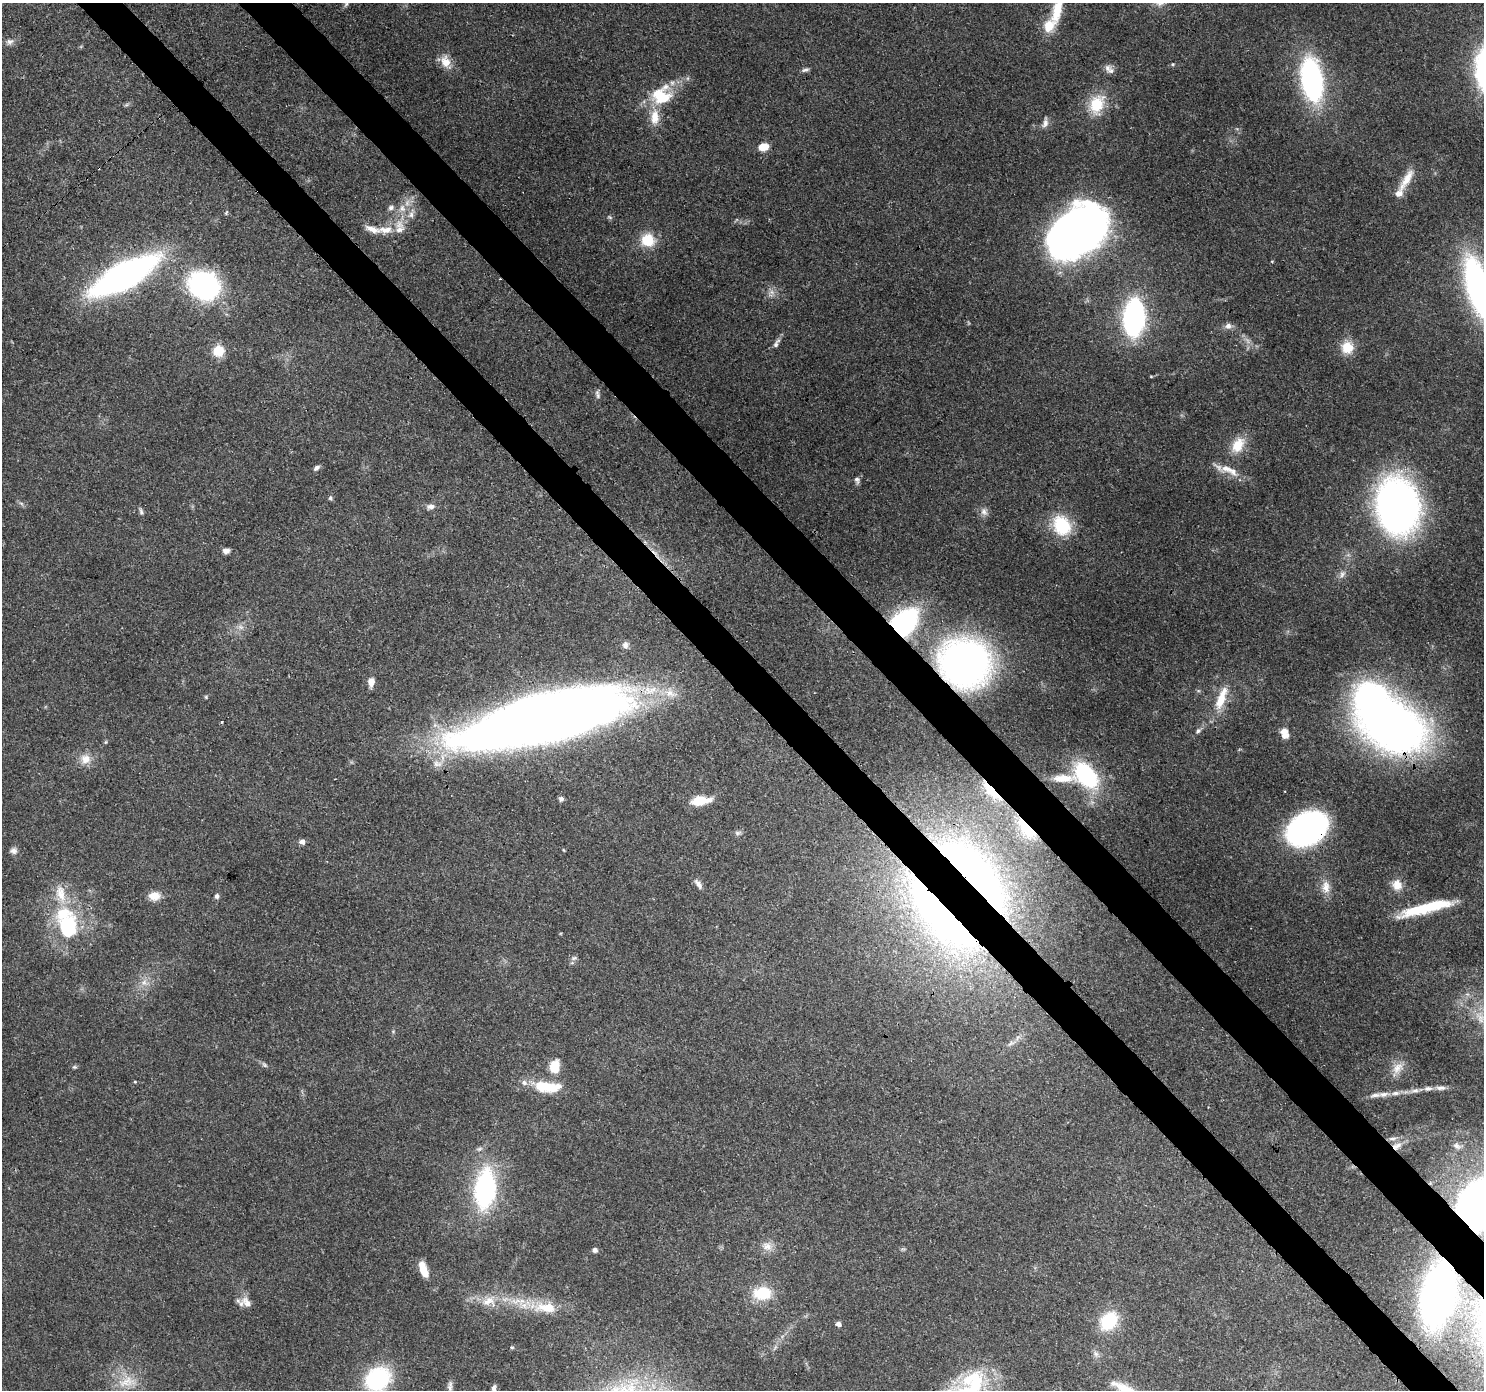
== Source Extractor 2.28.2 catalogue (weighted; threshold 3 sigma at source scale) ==
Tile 6 of 4 x 4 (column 2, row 2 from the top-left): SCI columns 1573-3054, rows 3005-4392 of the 6113 x 6069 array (HDU 1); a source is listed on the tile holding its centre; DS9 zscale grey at full resolution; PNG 1486 x 1392 px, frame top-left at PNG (2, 3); no overlay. Shown black and unused: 7% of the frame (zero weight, under 3 of 4 exposures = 7% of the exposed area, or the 3 px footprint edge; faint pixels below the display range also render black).
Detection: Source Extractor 2.28.2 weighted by HDU 2 'WHT'; one run over the whole footprint, this tile lists its part. Background 0.13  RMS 0.0047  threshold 0.0213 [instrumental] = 3 sigma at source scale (4.5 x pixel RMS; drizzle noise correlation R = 1.50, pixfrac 1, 0.0396/0.0396 arcsec/px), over >= 5 px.
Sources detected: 142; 2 too faint to see at this stretch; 6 inside a brighter object's white glare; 2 cosmic-ray / hot-pixel residue — not listed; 19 inside a brighter listed object's ellipse — not listed separately; the other 113 listed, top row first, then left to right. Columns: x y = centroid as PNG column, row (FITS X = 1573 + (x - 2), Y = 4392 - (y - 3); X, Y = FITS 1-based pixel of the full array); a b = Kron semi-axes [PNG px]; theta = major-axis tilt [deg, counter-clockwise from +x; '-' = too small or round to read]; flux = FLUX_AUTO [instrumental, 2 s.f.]
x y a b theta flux
346 4 8 5 42 1
1057 9 43 11 80 15
10 42 11 8 13 2.1
446 62 18 12 -62 6.1
1173 64 5 4 - 0.57
1107 68 11 9 88 2.2
805 70 11 5 8 1.3
1312 79 35 17 -81 110
659 95 22 21 - 17
1097 104 25 18 70 15
126 105 7 4 18 0.81
655 117 22 12 87 8.3
1045 122 16 6 81 2.3
763 147 10 7 9 7.2
1406 180 34 9 58 7.5
391 208 8 7 - 1.6
402 208 12 9 -89 4.2
411 215 9 8 - 2.5
610 217 8 4 -20 0.84
385 230 23 10 2 7.8
1077 232 45 31 40 450
648 240 16 15 - 12
1272 261 4 3 - 0.42
124 276 44 16 28 250
204 286 29 25 -24 92
1479 289 45 15 -73 200
1134 318 23 13 87 140
1228 326 9 8 - 2.3
776 343 16 6 62 2.1
1347 347 15 15 - 9.2
219 351 6 5 - 38
598 394 12 5 -80 1.5
1238 445 22 14 56 10
316 468 8 5 40 1.6
1226 469 21 10 -22 6.5
857 480 9 6 -71 1.6
330 498 6 5 - 0.87
21 503 7 4 -19 0.91
1398 506 36 27 -82 300
430 507 12 7 8 2.2
141 511 10 5 -78 1.1
984 512 12 8 -59 2.5
1062 525 21 17 -60 25
226 551 8 6 -1 2.4
1342 574 13 7 57 2.4
903 623 22 15 45 99
241 627 9 6 -27 1.9
625 645 9 8 - 1.9
965 663 42 39 -24 200
371 682 10 7 82 4.1
206 697 5 4 - 0.51
1221 700 26 11 69 11
546 719 136 37 14 840
222 722 3 3 - 0.81
1395 729 45 33 -13 350
1198 731 7 5 44 1.2
1285 733 13 9 -71 4.4
106 742 6 4 88 0.54
85 759 14 14 - 5.8
1086 775 33 20 -49 44
1063 778 28 9 1 7.7
991 791 33 10 -46 14
561 799 5 5 - 1.5
700 801 19 8 7 14
1026 829 32 13 -51 20
1307 829 27 19 31 210
738 833 10 6 5 1.3
302 842 6 5 - 2.4
14 851 9 8 - 2.1
974 874 101 32 -48 200
698 884 14 6 -52 2.3
1397 885 14 12 -64 5.8
1326 887 19 11 -88 5.6
154 896 13 10 5 5.7
217 896 6 5 - 1.4
1435 905 38 11 15 22
63 913 32 23 36 24
941 917 123 38 -49 220
574 958 8 5 21 1.1
144 983 10 7 75 2.9
1011 1043 11 5 31 1.8
265 1065 10 5 -43 1.2
74 1067 6 5 - 0.78
555 1067 13 9 79 11
1398 1068 18 11 46 5.4
135 1082 4 4 - 0.47
550 1087 28 13 -1 14
1441 1088 14 6 1 2.1
1415 1090 12 5 8 2.1
1395 1093 11 6 5 2.2
1375 1095 19 6 8 2.9
1397 1146 14 9 29 4.7
1457 1146 12 8 -43 2.4
485 1189 36 19 84 77
1480 1204 33 26 58 320
767 1246 15 12 -15 4.5
595 1250 6 6 - 1.3
424 1270 15 6 -70 9.5
762 1293 21 15 3 16
1438 1296 32 18 78 300
488 1301 21 14 5 8.7
247 1303 17 10 -50 4.5
546 1307 35 15 -1 16
1109 1321 20 15 51 25
838 1324 4 4 - 2.6
512 1347 5 3 - 0.57
1096 1354 9 7 -33 1.9
378 1379 23 19 37 50
126 1382 25 17 26 12
450 1386 15 6 89 2.1
974 1387 45 20 66 33
494 1388 9 5 87 1.7
1126 1389 46 11 -27 13
Overlapping masked pixels (flux is a lower limit): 12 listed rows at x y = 903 623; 965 663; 546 719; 1395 729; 991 791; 1026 829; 1307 829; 974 874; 941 917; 1397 1146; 1480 1204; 1438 1296
Isophote crosses this tile's border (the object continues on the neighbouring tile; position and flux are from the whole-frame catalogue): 7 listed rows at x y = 1057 9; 1479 289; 1480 1204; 378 1379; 974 1387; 494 1388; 1126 1389